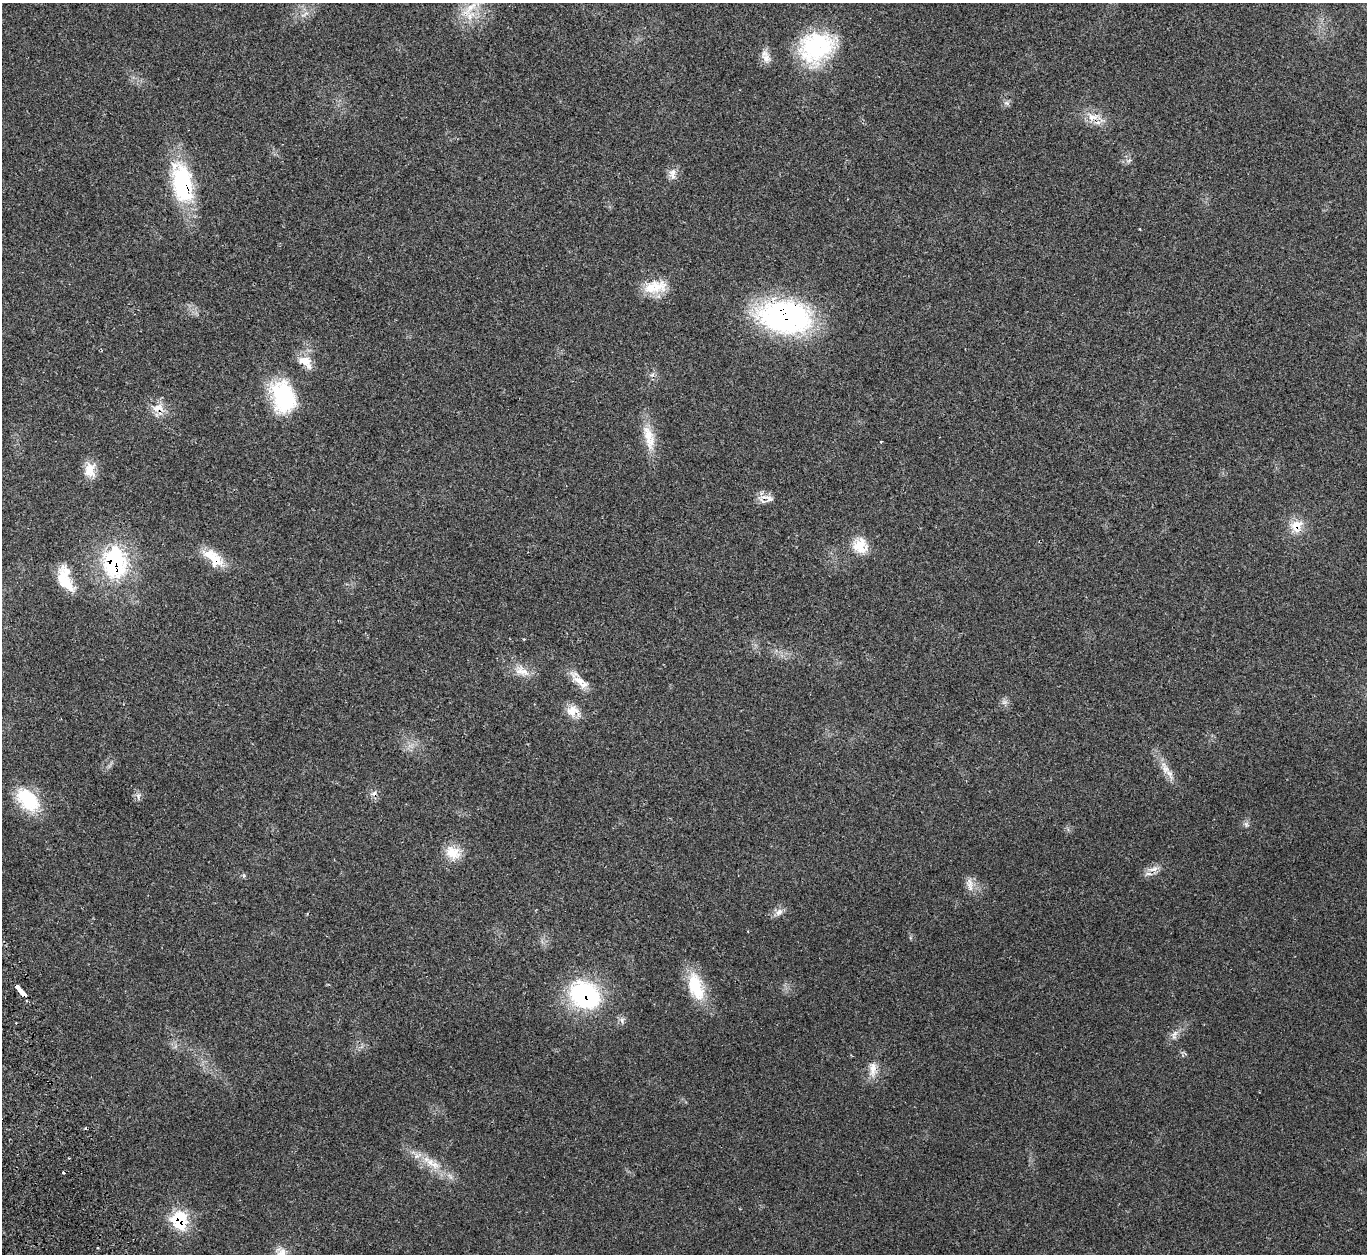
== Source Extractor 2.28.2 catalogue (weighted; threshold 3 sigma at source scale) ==
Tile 7 of 4 x 4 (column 3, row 2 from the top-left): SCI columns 2795-4159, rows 2691-3942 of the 5583 x 5512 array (HDU 1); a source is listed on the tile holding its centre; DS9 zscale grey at full resolution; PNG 1369 x 1256 px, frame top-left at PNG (2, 3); no overlay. Shown black and unused: <1% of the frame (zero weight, under 2 of 3 exposures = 4% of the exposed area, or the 3 px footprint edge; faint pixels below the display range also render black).
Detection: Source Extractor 2.28.2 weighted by HDU 2 'WHT'; one run over the whole footprint, this tile lists its part. Background 0.11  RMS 0.0081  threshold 0.0363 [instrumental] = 3 sigma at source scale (4.5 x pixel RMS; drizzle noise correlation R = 1.50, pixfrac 1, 0.05/0.05 arcsec/px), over >= 5 px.
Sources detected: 50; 2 cosmic-ray / hot-pixel residue — not listed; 2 inside a brighter listed object's ellipse — not listed separately; the other 46 listed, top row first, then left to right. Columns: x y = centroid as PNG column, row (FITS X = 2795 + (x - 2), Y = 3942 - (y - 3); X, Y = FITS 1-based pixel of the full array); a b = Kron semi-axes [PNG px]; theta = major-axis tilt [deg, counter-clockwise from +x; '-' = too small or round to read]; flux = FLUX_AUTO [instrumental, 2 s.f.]
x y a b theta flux
470 8 35 9 44 17
304 14 15 3 28 3.1
816 47 44 35 26 77
766 58 14 12 -37 6.7
1007 103 8 5 -11 2.1
1093 117 23 10 -5 11
1129 160 7 4 20 1.5
673 176 11 6 -85 4.1
182 183 46 22 -80 80
1140 229 4 2 - 0.52
656 287 29 18 16 20
785 317 59 35 -8 180
305 362 21 12 -39 12
283 397 37 25 -73 62
158 408 19 10 6 9.8
649 437 39 13 -76 19
881 442 3 3 - 0.64
90 470 20 14 86 12
769 499 15 10 -50 6.2
1297 526 18 15 55 13
860 546 21 19 -62 17
213 557 29 13 -40 21
115 562 40 28 -87 84
65 579 26 12 -71 24
522 671 23 12 -22 11
579 681 22 11 -33 11
1004 702 8 6 0 2.7
573 711 18 14 -10 11
1166 769 21 10 -64 9.3
138 796 9 6 90 2.7
28 800 33 20 -47 38
1246 824 8 6 -54 2.3
453 852 22 17 -29 14
1153 869 16 6 14 5.6
970 884 20 8 -80 6.7
779 912 12 8 44 4.5
696 986 36 17 -74 33
20 990 12 4 -48 22
584 995 36 27 -32 93
622 1020 8 6 80 2.6
1175 1033 10 5 36 3.2
873 1069 22 10 -89 9.2
434 1164 15 10 -37 9.7
63 1172 3 3 - 0.89
179 1220 18 17 - 40
282 1254 16 12 84 9.6
Overlapping masked pixels (flux is a lower limit): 11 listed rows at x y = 1093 117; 182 183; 785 317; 158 408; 769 499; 1297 526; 213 557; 115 562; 20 990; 584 995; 179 1220
Isophote crosses this tile's border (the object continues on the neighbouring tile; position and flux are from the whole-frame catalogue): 1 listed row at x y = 282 1254